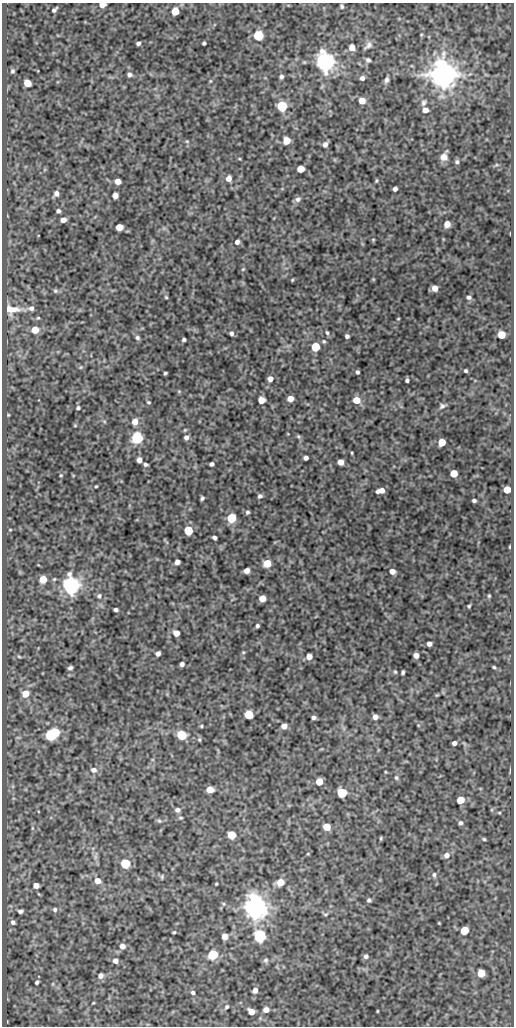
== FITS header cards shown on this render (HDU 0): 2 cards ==
NAXIS1  =                  512
NAXIS2  =                 1024

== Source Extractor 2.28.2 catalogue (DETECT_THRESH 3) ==
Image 512 x 1024 px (HDU 0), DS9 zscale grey, 1 PNG px = 1 image px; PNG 516 x 1028 px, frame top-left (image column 1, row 1024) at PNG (2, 3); no overlay
Background 192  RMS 0.69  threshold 2.07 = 3 sigma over >= 5 px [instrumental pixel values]
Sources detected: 189; all 189 listed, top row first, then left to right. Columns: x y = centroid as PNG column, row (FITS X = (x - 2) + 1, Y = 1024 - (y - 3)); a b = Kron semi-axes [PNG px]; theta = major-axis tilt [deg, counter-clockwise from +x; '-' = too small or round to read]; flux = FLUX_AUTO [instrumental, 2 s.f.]
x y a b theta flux
102 5 6 5 - 290
342 6 5 4 - 78
54 10 6 3 42 98
175 11 5 5 - 1100
258 35 5 5 - 4000
138 43 4 3 - 120
204 43 4 3 - 86
368 45 10 5 39 170
352 48 5 5 - 510
368 60 4 4 - 110
325 62 7 6 - 31000
12 71 5 4 - 85
129 75 6 5 - 130
443 75 8 7 - 86000
281 77 5 5 - 110
362 78 4 4 - 150
386 80 6 4 76 130
210 81 6 4 71 51
27 83 5 5 - 940
362 101 5 5 - 530
423 103 7 6 - 120
282 106 5 5 - 4600
425 110 6 5 - 260
287 140 5 5 - 910
187 141 5 5 - 53
325 144 6 5 - 160
444 157 8 6 65 390
457 162 6 5 - 97
300 169 5 5 - 900
229 178 6 5 - 310
118 181 5 5 - 430
376 181 5 3 - 55
395 189 4 4 - 150
56 194 7 6 - 200
115 195 5 5 - 410
298 199 7 6 - 160
58 211 5 4 - 110
63 220 5 4 - 250
447 224 5 5 - 480
119 227 5 5 - 740
373 240 4 4 - 41
237 242 5 5 - 150
243 269 5 4 - 51
292 280 4 3 - 47
435 288 5 5 - 380
55 291 6 5 - 90
166 297 4 3 - 47
469 297 6 4 -13 110
31 308 7 6 - 170
12 309 23 11 -1 730
38 318 5 5 - 59
398 319 3 2 - 36
35 330 5 5 - 1000
231 333 5 4 - 120
327 333 5 4 - 78
501 335 5 5 - 1100
347 336 4 4 - 120
137 338 6 5 - 110
184 340 4 3 - 84
324 341 5 4 - 63
316 347 5 5 - 2100
81 367 5 4 - 53
466 371 3 3 - 75
357 372 4 3 - 93
165 373 4 3 - 64
270 379 5 5 - 260
407 380 4 4 - 98
179 391 5 3 - 44
290 399 5 5 - 440
261 400 5 5 - 620
356 400 6 5 - 790
148 402 5 4 - 63
442 406 9 6 30 120
78 408 4 3 - 85
8 415 4 3 - 41
135 422 6 5 - 410
75 425 4 4 - 43
298 436 6 4 -44 71
186 437 6 5 - 180
137 438 6 6 - 5900
442 442 5 5 - 1000
352 453 3 2 - 43
306 458 4 4 - 170
139 460 5 4 - 290
340 462 5 5 - 480
145 464 4 3 - 100
212 464 4 4 - 120
454 473 5 5 - 880
61 475 4 3 - 45
96 486 3 2 - 46
507 489 5 5 - 710
381 491 7 4 13 360
260 496 5 5 - 120
202 498 4 3 - 86
474 500 4 3 - 94
247 512 5 4 - 83
231 518 6 5 - 2700
10 530 4 2 - 33
188 531 5 5 - 2100
214 538 4 4 - 120
510 547 4 2 - 46
177 562 5 4 - 230
267 563 6 5 - 970
247 571 5 4 - 310
392 571 5 5 - 290
43 579 5 5 - 920
71 585 7 6 - 24000
99 596 7 6 - 120
489 596 4 4 - 61
262 598 5 5 - 580
469 606 3 3 - 59
116 610 4 3 - 120
257 626 4 3 - 97
176 633 5 5 - 410
429 644 4 4 - 190
243 652 5 4 - 45
158 653 5 4 - 180
416 655 5 5 - 270
19 657 6 4 -3 63
309 657 5 5 - 380
182 664 4 4 - 160
494 667 3 3 - 52
70 668 5 3 - 100
395 672 5 4 - 57
403 672 4 3 - 91
26 694 6 6 - 690
437 695 6 4 43 50
249 715 5 5 - 1900
314 717 4 3 - 110
375 717 5 5 - 230
201 726 4 4 - 53
284 726 5 5 - 290
52 734 10 6 31 6600
182 735 6 5 - 2800
199 740 5 4 - 63
454 743 4 4 - 170
94 770 8 7 - 230
396 778 6 5 - 76
319 781 5 5 - 800
210 790 5 5 - 750
342 793 6 5 - 2500
460 800 5 5 - 950
177 810 6 5 - 150
499 813 5 3 - 49
181 818 5 4 - 56
159 821 6 5 - 76
461 823 5 5 - 96
327 827 5 5 - 950
32 828 6 4 -90 63
232 835 5 5 - 1500
381 838 5 3 - 50
484 839 4 4 - 65
308 854 4 3 - 34
446 855 6 6 - 260
95 857 7 4 72 100
125 864 6 5 - 3200
434 875 7 5 -84 100
162 877 6 4 72 66
98 881 6 6 - 370
280 882 6 5 - 760
216 884 3 2 - 42
36 885 5 5 - 380
369 900 4 4 - 91
224 904 5 5 - 68
255 908 7 7 - 58000
55 909 6 5 - 110
20 911 5 4 - 110
325 914 7 3 8 55
13 922 6 5 - 130
439 923 3 2 - 35
464 930 5 5 - 1500
174 932 3 3 - 54
225 936 5 5 - 560
260 936 6 6 - 7800
122 946 6 6 - 280
213 955 6 5 - 3000
366 956 5 5 - 120
266 960 8 6 64 110
115 961 5 5 - 220
481 973 5 5 - 970
101 976 6 5 - 210
37 982 5 4 - 80
255 990 6 5 - 190
193 992 6 5 - 110
93 1003 4 3 - 37
227 1007 6 5 - 81
266 1010 6 6 - 290
377 1011 3 2 - 37
251 1012 6 5 - 460
At the frame edge (FLAGS 8, measured only in part): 1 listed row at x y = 102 5

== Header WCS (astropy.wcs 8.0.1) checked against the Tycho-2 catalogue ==
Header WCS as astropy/WCSLIB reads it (CRVAL/CRPIX/CD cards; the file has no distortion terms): RA---SIN/DEC--SIN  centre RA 05:37:09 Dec -06:00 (84.29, -6.00 deg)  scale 1 arcsec/px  FOV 8.5' x 17.1'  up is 0 deg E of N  parity normal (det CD < 0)
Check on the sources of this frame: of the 60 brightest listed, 3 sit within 1.5 arcsec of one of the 7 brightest Tycho-2 stars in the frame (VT <= 11.00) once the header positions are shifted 0.37 arcsec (0.18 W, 0.32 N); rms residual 0.26 arcsec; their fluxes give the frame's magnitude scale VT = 21.94 - 2.5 log10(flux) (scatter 0.02 mag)
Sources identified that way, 3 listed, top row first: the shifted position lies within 1.5 arcsec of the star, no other Tycho-2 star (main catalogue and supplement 1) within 3.0 arcsec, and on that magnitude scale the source's flux lands within +1.5 / -3 mag of the star's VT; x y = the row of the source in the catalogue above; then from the Tycho-2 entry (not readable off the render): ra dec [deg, ICRS J2000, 3 dp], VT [Tycho-2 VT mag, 2 dp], TYC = Tycho-2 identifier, HIP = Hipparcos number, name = IAU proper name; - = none
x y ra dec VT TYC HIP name
443 75 84.237 -5.873 9.58 4778-1063-1 - -
71 585 84.341 -6.015 10.99 4778-1049-1 - -
255 908 84.290 -6.105 10.56 4778-1096-1 - -